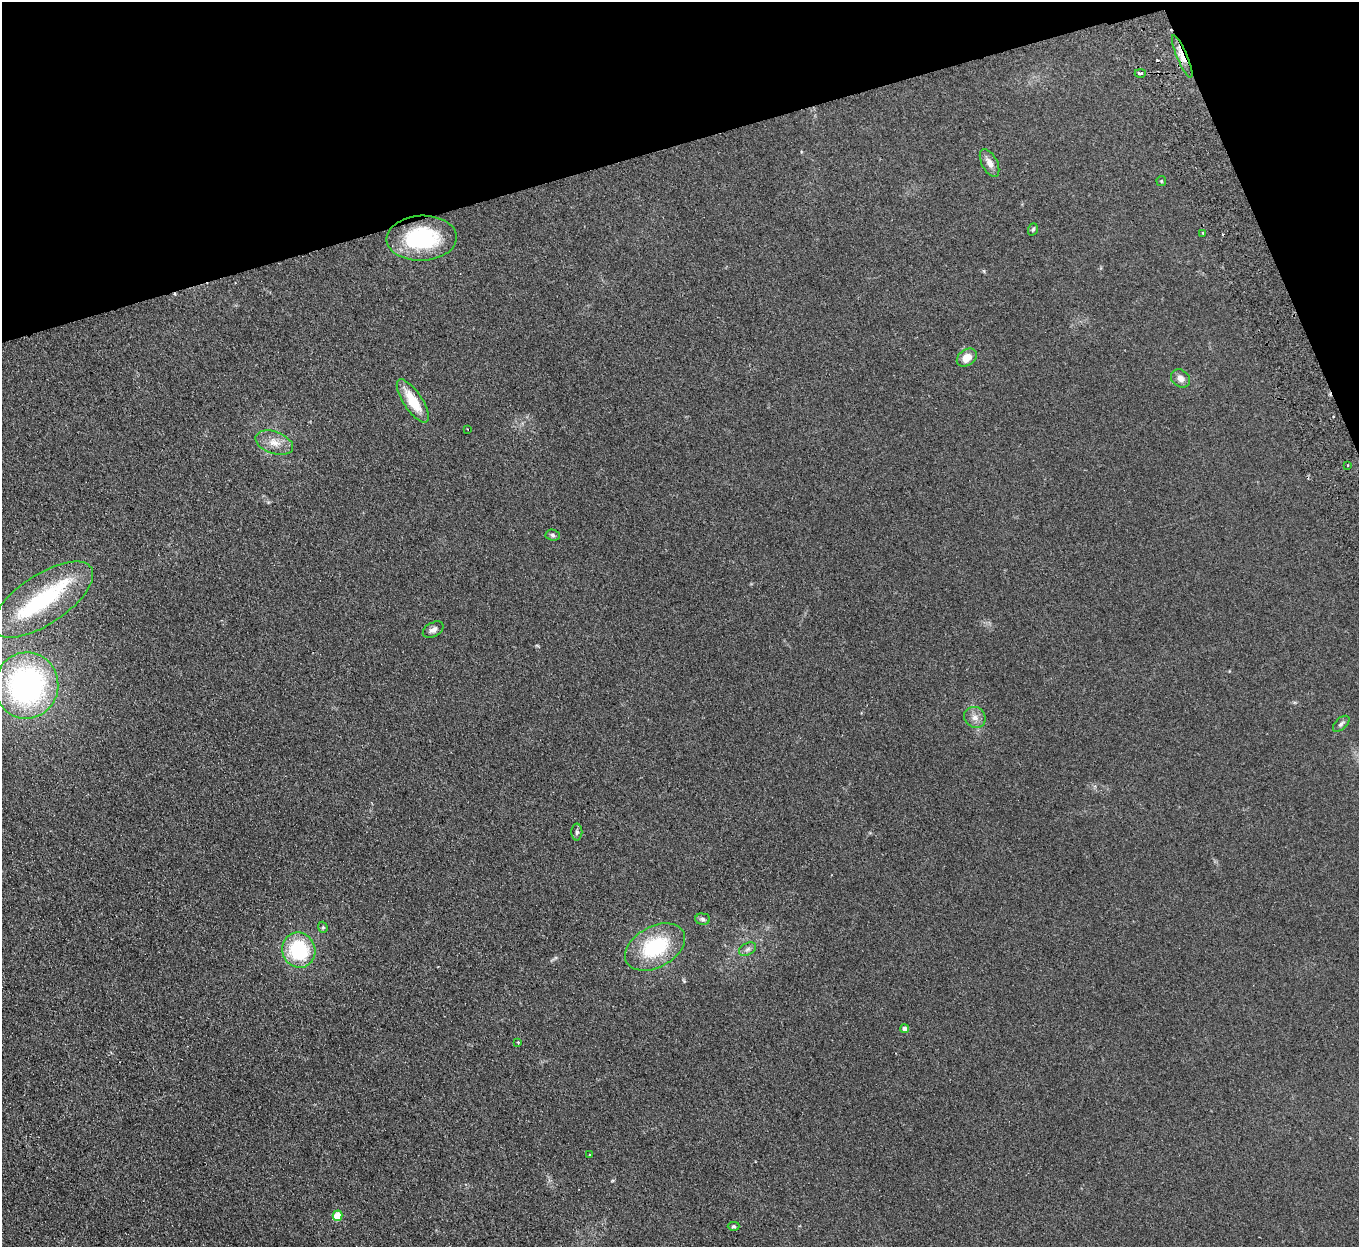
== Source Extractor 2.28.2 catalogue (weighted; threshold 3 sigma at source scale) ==
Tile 3 of 4 x 4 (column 3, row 1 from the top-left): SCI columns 2770-4126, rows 3911-5155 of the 5539 x 5457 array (HDU 1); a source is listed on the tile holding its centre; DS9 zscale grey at full resolution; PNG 1361 x 1249 px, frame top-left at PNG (2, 2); each listed source drawn as its Kron ellipse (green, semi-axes under 4 px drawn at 4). Shown black and unused: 14% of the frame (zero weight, under 2 of 3 exposures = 3% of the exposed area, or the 3 px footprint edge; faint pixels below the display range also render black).
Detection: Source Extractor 2.28.2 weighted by HDU 2 'WHT'; one run over the whole footprint, this tile lists its part. Background 0.189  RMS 0.014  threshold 0.0608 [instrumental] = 3 sigma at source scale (4.5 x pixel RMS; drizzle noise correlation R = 1.50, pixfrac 1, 0.05/0.05 arcsec/px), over >= 5 px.
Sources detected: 34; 1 inside a brighter object's white glare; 2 cosmic-ray / hot-pixel residue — neither listed nor drawn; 1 inside a brighter listed object's ellipse — not listed separately; the other 30 listed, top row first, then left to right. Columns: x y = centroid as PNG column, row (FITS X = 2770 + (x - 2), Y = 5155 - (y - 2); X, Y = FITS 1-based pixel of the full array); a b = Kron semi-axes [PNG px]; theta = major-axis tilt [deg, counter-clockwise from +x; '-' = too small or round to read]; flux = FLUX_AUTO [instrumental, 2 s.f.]
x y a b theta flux
1182 57 23 5 -67 13
1140 73 6 3 0 7
990 163 15 7 -63 8.5
1161 181 5 5 - 1.4
1033 229 6 4 72 2.1
1203 233 3 3 - 2.4
422 238 35 22 2 110
967 357 11 8 35 16
1180 378 10 8 -37 7.8
413 401 25 9 -56 33
467 429 3 2 - 0.76
274 443 19 11 -19 15
1347 465 3 2 - 0.96
553 535 7 5 -4 2.8
43 600 58 24 34 120
433 630 11 7 29 5.7
26 685 33 32 - 310
975 717 11 10 - 8.3
1341 724 10 5 44 3.3
577 832 8 5 89 3.2
703 919 7 5 -5 3
323 927 6 4 -70 1.8
655 947 32 20 29 87
748 949 9 6 27 4.1
299 950 18 16 -68 87
905 1029 4 4 - 6.7
518 1042 4 3 - 1
590 1154 3 2 - 1.3
338 1216 5 5 - 35
734 1226 6 4 -1 1.9
Overlapping masked pixels (flux is a lower limit): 1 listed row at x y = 1182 57
Isophote crosses this tile's border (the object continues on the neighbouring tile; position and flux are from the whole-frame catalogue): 1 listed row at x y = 26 685